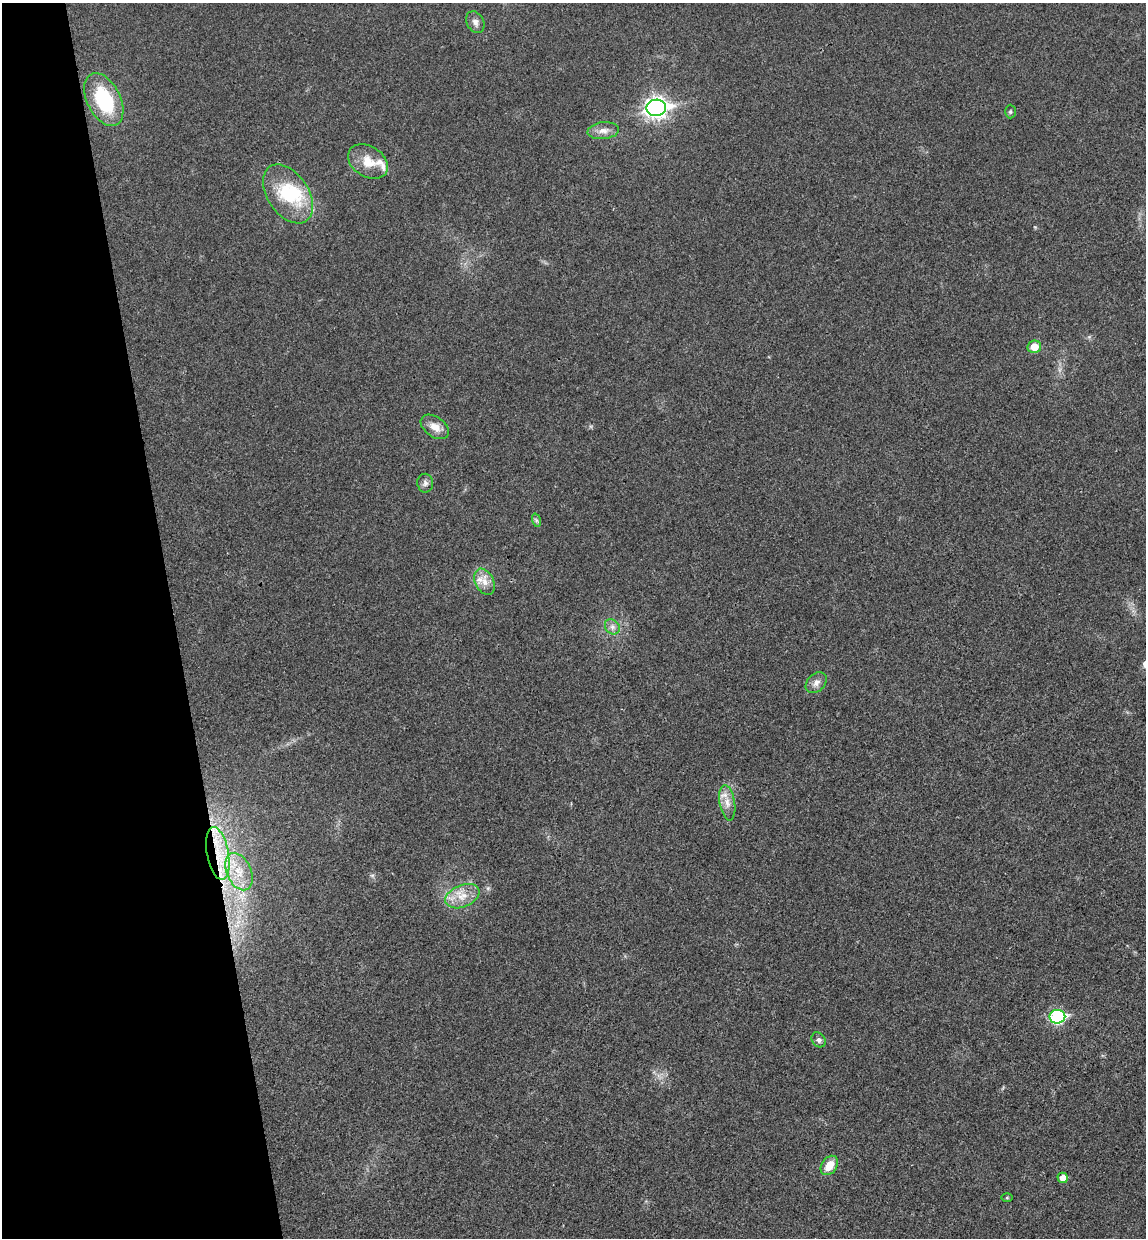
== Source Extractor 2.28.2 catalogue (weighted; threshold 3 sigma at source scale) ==
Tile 5 of 4 x 4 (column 1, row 2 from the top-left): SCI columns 156-1299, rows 2532-3767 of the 5004 x 5061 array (HDU 1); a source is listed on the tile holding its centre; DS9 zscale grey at full resolution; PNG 1148 x 1240 px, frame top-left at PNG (2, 3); each listed source drawn as its Kron ellipse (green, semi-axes under 4 px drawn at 4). Shown black and unused: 15% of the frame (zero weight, under 3 of 4 exposures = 6% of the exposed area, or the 3 px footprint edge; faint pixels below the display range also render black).
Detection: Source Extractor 2.28.2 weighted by HDU 2 'WHT'; one run over the whole footprint, this tile lists its part. Background 0.0185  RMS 0.0064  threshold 0.0287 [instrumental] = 3 sigma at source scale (4.5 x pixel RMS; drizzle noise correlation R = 1.50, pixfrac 1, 0.05/0.05 arcsec/px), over >= 5 px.
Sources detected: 27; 1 inside a brighter object's white glare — neither listed nor drawn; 3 inside a brighter listed object's ellipse — not listed separately; the other 23 listed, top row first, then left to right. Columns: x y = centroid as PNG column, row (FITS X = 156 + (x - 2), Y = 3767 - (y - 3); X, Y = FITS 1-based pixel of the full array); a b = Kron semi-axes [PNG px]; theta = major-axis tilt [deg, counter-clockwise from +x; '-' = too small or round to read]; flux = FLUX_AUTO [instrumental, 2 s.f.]
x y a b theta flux
475 22 11 8 -62 3.1
104 100 28 16 -63 43
656 108 9 8 - 360
1010 112 7 5 -90 1.1
603 131 16 8 6 4.9
368 161 21 15 -32 12
288 194 33 20 -56 36
1034 347 7 6 - 8.2
435 427 16 10 -35 6.7
425 483 9 8 - 2.5
536 520 7 4 -72 1.2
484 582 14 9 -64 5.9
612 627 8 6 -46 2.8
816 683 12 8 43 3.9
727 803 18 7 -80 5.8
218 853 27 11 -79 22
239 872 20 12 -66 14
462 896 18 11 23 9.6
1057 1017 8 7 - 89
819 1040 8 6 -52 2
829 1165 10 7 55 8.6
1063 1178 5 5 - 6.2
1007 1198 6 4 0 0.7
Overlapping masked pixels (flux is a lower limit): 2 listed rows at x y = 218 853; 239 872